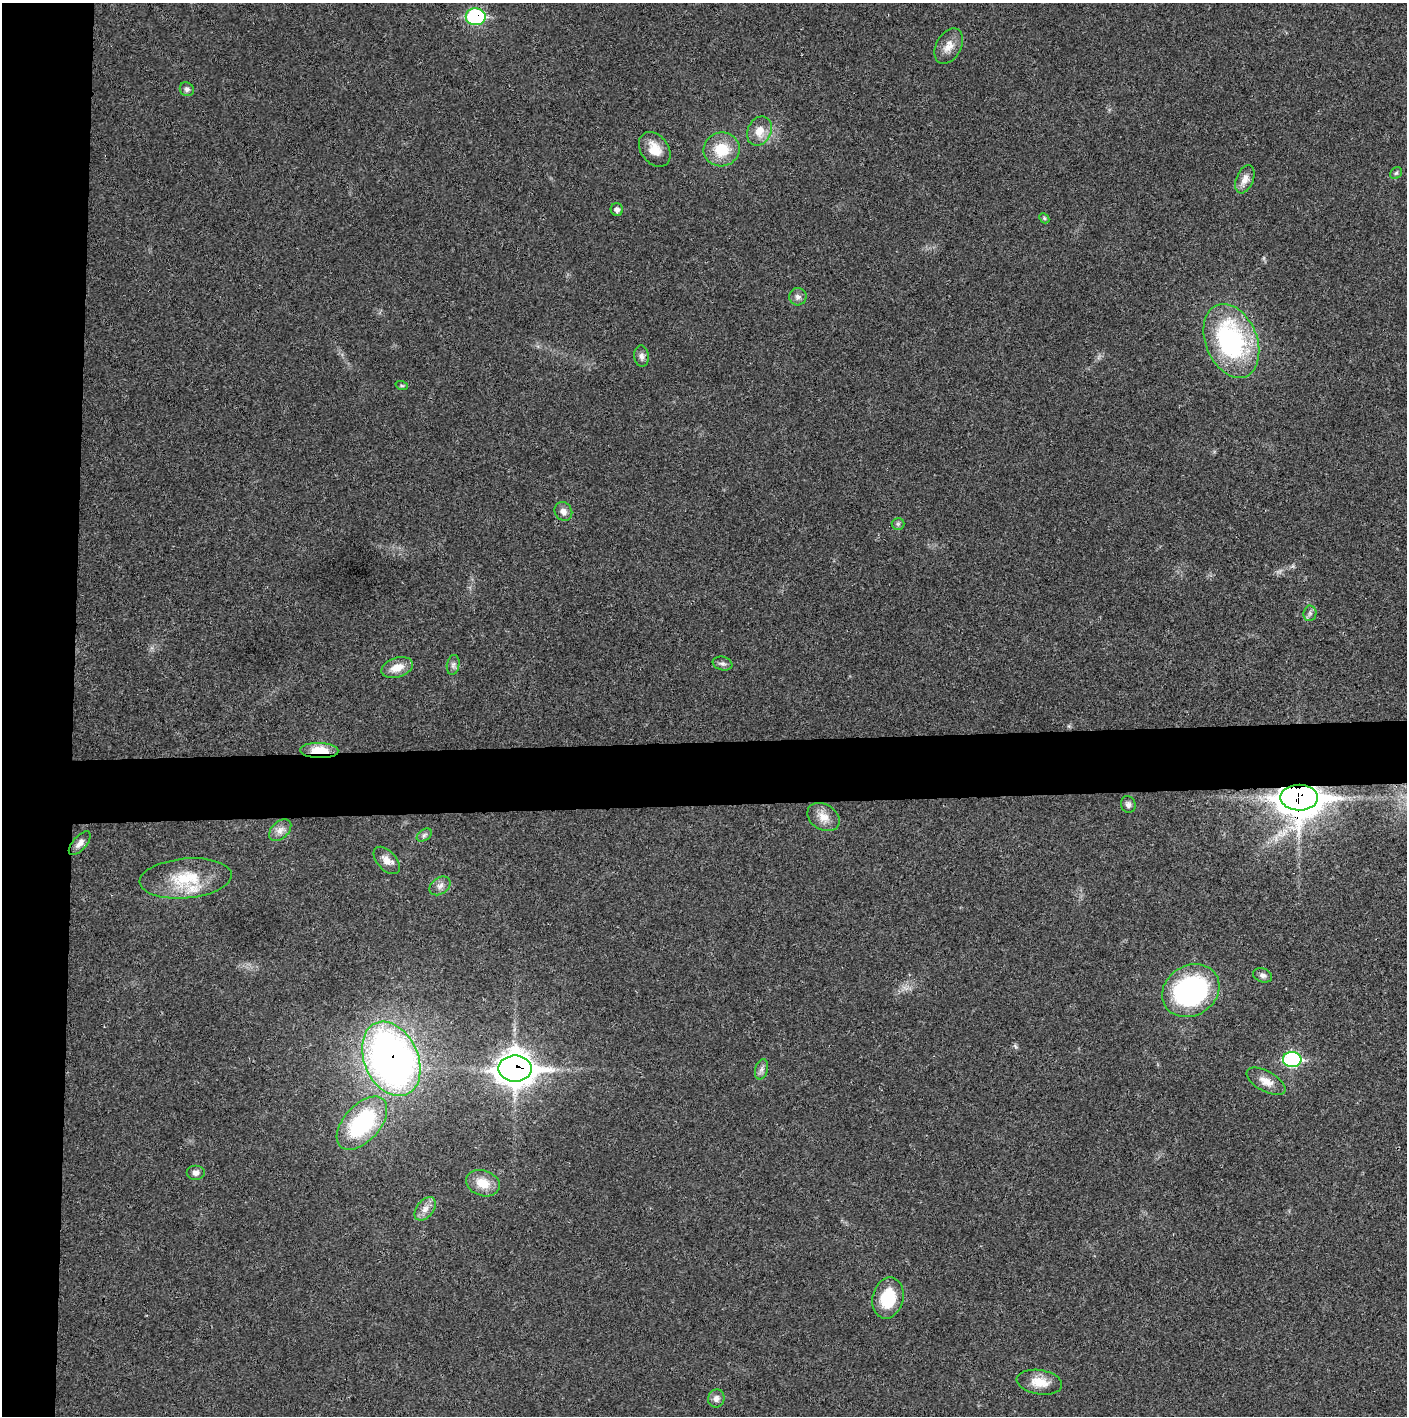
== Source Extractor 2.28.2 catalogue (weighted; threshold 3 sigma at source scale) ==
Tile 4 of 3 x 3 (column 1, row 2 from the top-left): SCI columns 5-1409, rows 1417-2830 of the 4225 x 4245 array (HDU 1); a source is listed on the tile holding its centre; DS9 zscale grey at full resolution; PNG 1409 x 1418 px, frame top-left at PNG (2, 3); each listed source drawn as its Kron ellipse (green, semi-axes under 4 px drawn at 4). Shown black and unused: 9% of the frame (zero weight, under 3 of 4 exposures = <1% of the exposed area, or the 3 px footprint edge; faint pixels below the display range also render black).
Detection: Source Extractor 2.28.2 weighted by HDU 2 'WHT'; one run over the whole footprint, this tile lists its part. Background 0.0197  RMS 0.0041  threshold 0.0186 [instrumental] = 3 sigma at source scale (4.5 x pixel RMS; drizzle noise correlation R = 1.50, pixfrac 1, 0.05/0.05 arcsec/px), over >= 5 px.
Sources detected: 45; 1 inside a brighter listed object's ellipse — not listed separately; the other 44 listed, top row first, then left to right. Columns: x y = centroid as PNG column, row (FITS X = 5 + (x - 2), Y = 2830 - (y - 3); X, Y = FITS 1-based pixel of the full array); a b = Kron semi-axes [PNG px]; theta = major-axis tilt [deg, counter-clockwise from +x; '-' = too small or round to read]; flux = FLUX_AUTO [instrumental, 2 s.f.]
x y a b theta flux
476 17 10 8 -2 38
949 46 19 12 62 4.7
187 89 7 6 - 1.3
759 131 15 11 66 5.4
655 149 19 13 -53 6.8
722 149 18 17 - 12
1396 173 6 5 - 0.79
1245 179 15 8 68 3.5
617 210 6 6 - 1.5
1044 218 6 4 -47 0.62
798 297 9 8 - 1.9
1231 341 38 25 -68 63
642 356 11 7 -84 1.7
402 386 6 4 -19 0.52
563 511 10 8 -56 2.3
898 524 6 6 - 0.85
1310 613 8 6 81 1.2
723 663 10 6 -11 1.4
453 665 10 6 80 1.4
397 667 16 9 18 5.8
319 751 19 7 -1 10
1299 798 19 13 -1 790
1128 804 8 7 - 1.3
823 817 17 12 -32 4.8
280 830 13 8 42 2.8
424 835 8 5 36 1.1
80 843 14 7 48 2.4
387 860 16 9 -47 3.4
186 878 46 20 5 19
440 886 11 8 35 2.1
1263 975 10 6 -20 1.5
1191 991 30 25 32 71
391 1059 39 27 -66 230
1292 1059 9 7 -1 51
515 1068 16 13 0 610
762 1069 10 6 75 1.6
1266 1081 21 10 -29 4.9
362 1123 32 18 48 42
196 1173 9 7 0 2
483 1183 17 12 -18 7.4
425 1209 13 8 52 3
888 1298 21 15 77 16
1039 1382 23 12 -9 7.1
716 1398 9 8 - 2
Overlapping masked pixels (flux is a lower limit): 5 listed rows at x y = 476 17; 319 751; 1299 798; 391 1059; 515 1068